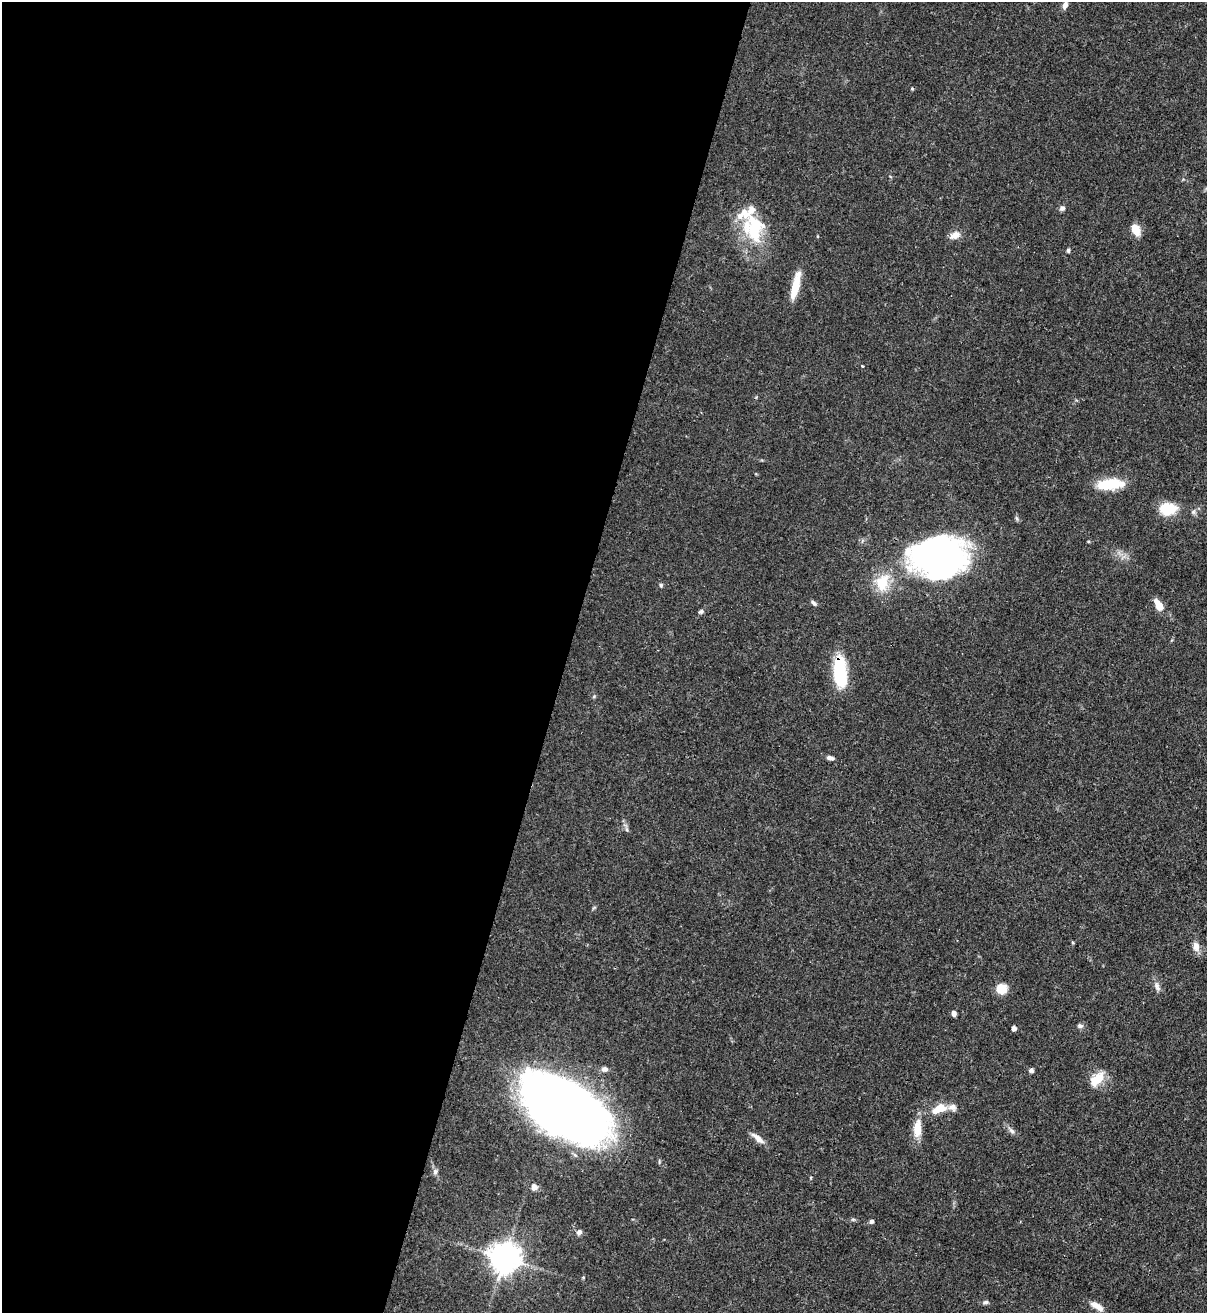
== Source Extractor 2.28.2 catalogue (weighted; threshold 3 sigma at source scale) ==
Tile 5 of 4 x 4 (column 1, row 2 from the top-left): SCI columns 219-1423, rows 2652-3962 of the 5381 x 5304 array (HDU 1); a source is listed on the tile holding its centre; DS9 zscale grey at full resolution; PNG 1209 x 1315 px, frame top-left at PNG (2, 2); no overlay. Shown black and unused: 47% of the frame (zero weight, under 3 of 4 exposures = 7% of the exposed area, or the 3 px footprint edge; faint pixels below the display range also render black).
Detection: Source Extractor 2.28.2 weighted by HDU 2 'WHT'; one run over the whole footprint, this tile lists its part. Background 0.0871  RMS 0.004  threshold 0.0179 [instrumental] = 3 sigma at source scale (4.5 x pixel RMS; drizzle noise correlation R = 1.50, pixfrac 1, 0.05/0.05 arcsec/px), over >= 5 px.
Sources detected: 50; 2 inside a brighter object's white glare — not listed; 4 inside a brighter listed object's ellipse — not listed separately; the other 44 listed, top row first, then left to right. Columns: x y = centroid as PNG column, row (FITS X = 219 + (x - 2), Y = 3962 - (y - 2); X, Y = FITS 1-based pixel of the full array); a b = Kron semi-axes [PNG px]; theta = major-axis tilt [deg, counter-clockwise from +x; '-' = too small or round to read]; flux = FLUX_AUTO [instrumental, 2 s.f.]
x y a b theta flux
1065 5 9 6 68 1.8
912 89 4 3 - 0.46
1062 208 8 6 37 1.1
755 228 38 21 -83 23
1136 230 12 8 -64 5.6
955 235 15 9 24 3
1068 250 5 4 - 0.78
795 286 30 7 76 9.8
862 366 3 3 - 0.39
1110 484 26 10 6 16
1168 509 18 14 4 10
940 557 53 34 1 150
882 582 26 18 74 11
661 585 6 5 - 0.61
813 603 9 4 -43 0.95
1159 605 13 7 -59 4.8
701 611 7 5 48 0.81
841 677 27 17 88 15
594 696 6 3 20 0.46
830 758 9 5 -14 1.5
627 829 8 4 -81 0.82
1196 946 12 8 -78 2.7
1157 986 13 6 -68 1.7
1001 988 11 10 - 6.1
954 1013 6 4 -76 1.6
1080 1026 8 5 -18 1.1
1014 1028 4 4 - 2.2
604 1069 8 6 -6 1.5
1031 1070 5 4 - 1.3
1097 1079 20 12 44 7.5
564 1107 72 36 -32 510
939 1109 24 11 23 6.9
917 1129 22 10 86 6.7
1011 1131 10 6 -44 1.3
758 1138 20 7 -40 2.8
435 1172 8 6 -90 1.2
534 1187 7 6 - 2
853 1219 6 4 0 0.59
871 1221 5 4 - 1
579 1232 8 7 - 1.3
504 1258 9 9 - 630
583 1277 4 4 - 0.42
986 1302 7 5 14 0.8
1097 1306 17 6 -31 3.3
Overlapping masked pixels (flux is a lower limit): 1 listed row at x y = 940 557